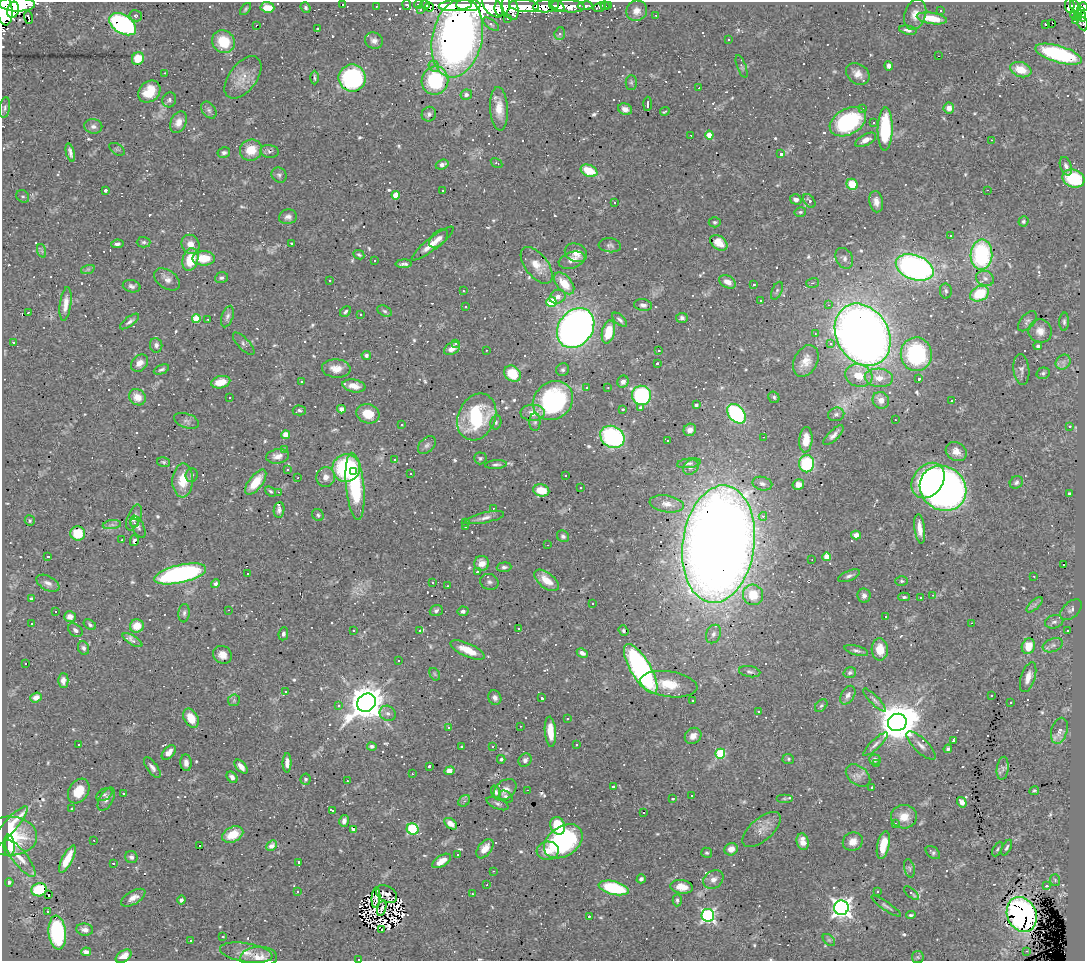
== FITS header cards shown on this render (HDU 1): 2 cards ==
NAXIS1  =                 1083
NAXIS2  =                  959

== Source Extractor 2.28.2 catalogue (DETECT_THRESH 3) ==
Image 1083 x 959 px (HDU 1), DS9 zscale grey, 1 PNG px = 1 image px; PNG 1087 x 963 px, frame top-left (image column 1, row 959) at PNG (2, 2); each listed source drawn as its Kron ellipse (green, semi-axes under 4 px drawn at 4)
Background 0.829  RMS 0.035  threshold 0.104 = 3 sigma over >= 5 px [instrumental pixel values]
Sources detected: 812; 5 with non-positive FLUX_AUTO (blend fragments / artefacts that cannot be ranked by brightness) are neither listed nor drawn; of the other 807, the 500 brightest by FLUX_AUTO listed and drawn (307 fainter detections omitted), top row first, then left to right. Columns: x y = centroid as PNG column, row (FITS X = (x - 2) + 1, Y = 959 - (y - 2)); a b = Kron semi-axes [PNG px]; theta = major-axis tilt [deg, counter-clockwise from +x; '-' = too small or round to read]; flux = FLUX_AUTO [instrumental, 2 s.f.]
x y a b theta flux
17 4 18 7 -1 1400
343 4 3 3 - 60
418 4 4 3 - 10
407 5 5 3 - 11
425 5 5 3 - 15
455 5 17 5 4 870
468 5 12 6 -2 730
609 5 3 2 - 18
376 6 3 2 - 5
492 6 13 8 -51 230
502 6 10 7 70 220
524 6 15 6 -6 630
546 6 13 6 8 180
557 6 8 5 -24 120
568 6 17 6 -5 150
585 6 7 4 3 19
605 6 5 3 - 5.9
1070 6 7 4 -87 52
267 7 7 5 -5 38
429 7 4 3 - 17
510 7 13 7 -72 290
599 7 6 4 23 15
1083 7 5 4 - 71
306 8 6 4 -50 4.6
1076 8 10 4 -64 130
4 9 17 8 -81 1600
246 9 7 3 54 4.1
421 9 4 4 - 4.3
13 10 8 6 75 610
940 10 3 3 - 25
1081 10 4 3 - 64
637 11 10 10 - 18
915 14 15 10 71 22
656 15 3 2 - 4
1074 15 4 3 - 24
136 16 6 5 - 4.1
1081 16 6 4 -70 79
28 17 6 4 -72 7.6
1078 17 3 3 - 31
932 18 15 5 -9 54
507 19 3 3 - 8.1
1075 21 4 3 - 27
1052 23 3 2 - 130
123 24 15 9 -33 500
491 24 9 4 -35 5.8
1046 24 3 3 - 43
1083 24 7 5 -65 11
256 25 3 2 - 11
317 28 3 3 - 35
908 30 9 4 -11 8
560 34 6 5 - 5
457 38 40 25 77 1800
728 40 3 3 - 73
374 41 9 8 - 12
223 42 12 11 - 74
1059 54 24 8 -17 290
938 56 3 2 - 120
138 58 6 6 - 49
434 66 6 5 - 5.6
742 66 12 4 -69 5.3
889 66 4 4 - 8
1021 70 11 7 -19 46
165 73 3 2 - 12
858 74 13 9 -35 20
243 77 24 13 52 40
314 78 7 2 -89 4.4
352 78 13 13 - 190
435 81 14 13 - 180
631 82 7 5 90 4.5
699 88 3 2 - 6.1
149 92 12 9 45 47
466 95 6 5 - 9.1
169 100 7 7 - 7.3
648 104 7 2 88 5.6
5 108 10 5 81 6.1
949 108 5 5 - 15
499 109 22 9 -86 37
625 109 7 5 -22 16
862 109 4 4 - 4.3
209 110 9 6 -54 7.4
665 111 5 2 - 4
429 114 7 7 - 7.8
179 122 11 7 64 20
848 122 19 12 28 230
873 123 3 3 - 17
93 126 9 7 -10 10
885 129 21 7 89 170
691 135 3 2 - 8.8
709 135 4 4 - 54
866 140 11 5 27 17
991 140 3 2 - 12
117 149 8 5 -33 4.8
251 150 11 10 - 48
269 151 9 6 -8 7
224 152 6 5 - 5.8
70 153 9 3 -74 9.5
781 154 4 3 - 6.1
497 163 6 4 -32 6.2
442 165 6 4 21 9.5
1066 166 9 5 -71 9.5
589 171 9 5 -23 69
279 175 8 7 - 6.7
1073 179 11 8 -23 130
852 184 6 5 - 66
105 190 3 3 - 22
443 190 3 3 - 4.7
987 190 3 2 - 32
396 195 4 4 - 43
23 196 7 5 -37 5.1
796 199 6 5 - 12
809 201 8 5 -54 7.9
615 202 3 3 - 390
876 202 11 7 -80 17
800 212 6 4 14 4
288 217 9 7 10 10
1023 221 5 5 - 4.5
715 222 6 5 - 4.2
951 235 3 3 - 4
438 239 11 6 44 15
144 242 7 5 0 4.9
292 243 3 3 - 9.9
433 243 26 6 38 32
719 243 9 6 -38 19
117 244 6 4 8 6.4
190 244 10 8 -58 22
610 245 11 7 -5 8.2
42 251 7 4 -71 4.5
576 253 11 9 -24 21
359 255 5 4 - 4.1
981 255 15 11 88 260
204 258 11 7 1 48
844 258 11 8 -60 11
190 260 11 7 74 66
572 260 13 8 17 21
374 261 3 3 - 25
404 264 8 3 2 7.1
537 265 21 11 -52 30
915 267 20 12 -20 720
88 269 7 4 18 4.4
221 278 6 5 - 5.9
985 278 9 7 -25 11
167 279 14 9 -34 15
330 281 3 3 - 57
728 282 9 6 -29 17
564 283 13 7 -49 50
813 283 6 4 18 4.2
754 284 3 3 - 5.8
132 286 9 6 -13 8.4
463 291 3 3 - 5.8
777 291 9 5 66 6
946 291 7 6 - 5.7
980 294 10 7 27 93
558 297 8 6 26 13
760 300 3 3 - 53
551 302 5 5 - 110
66 304 17 5 83 22
643 305 9 6 -8 8.3
828 305 3 2 - 6.5
466 306 3 3 - 4.3
385 311 8 5 -27 5.6
345 312 6 4 46 5
28 313 3 3 - 4.2
360 314 3 3 - 9.9
227 316 11 5 71 8
682 318 6 5 - 6.1
196 319 4 4 - 90
208 319 3 2 - 12
620 320 9 4 -41 7
130 321 11 4 37 7.8
1027 321 12 6 49 8.2
1064 322 9 5 87 5.6
576 328 21 17 53 1500
1040 331 12 11 - 22
608 332 12 6 77 62
815 334 3 3 - 5.2
863 335 33 26 -59 2800
14 342 3 3 - 18
456 343 3 3 - 7.4
831 343 3 3 - 27
244 344 14 5 -47 8
156 345 7 6 - 8.3
1038 346 4 4 - 4.9
452 348 9 5 34 22
486 350 3 2 - 4.3
659 351 3 3 - 4.1
916 354 17 15 -83 260
366 355 5 4 - 6.5
806 361 17 11 62 29
1063 362 8 6 45 9.8
139 363 10 7 49 17
657 363 3 3 - 9.5
336 368 14 9 -3 26
161 369 8 4 23 5.8
563 370 7 6 - 5.4
1021 370 15 8 -84 11
1043 373 7 5 16 5.2
512 374 9 7 -40 74
859 375 14 11 -16 44
879 378 14 9 -5 30
919 379 3 3 - 9.5
301 381 3 3 - 5.5
221 382 9 6 13 40
623 382 6 5 - 10
354 386 11 6 -10 22
587 387 3 2 - 4.1
608 388 3 2 - 5.9
641 395 10 9 - 310
137 397 9 7 -41 29
229 397 3 3 - 51
774 397 6 5 - 4.3
881 400 9 8 - 21
553 401 21 18 41 310
952 401 3 2 - 11
696 405 4 4 - 6.5
641 407 3 3 - 210
341 409 4 4 - 13
623 409 3 3 - 650
299 410 6 5 - 4.9
533 413 12 8 -3 23
368 414 12 9 -17 40
736 414 11 7 -50 310
836 414 8 6 15 6.6
477 417 24 18 66 190
895 420 3 2 - 7.6
186 421 13 7 -19 8.9
496 422 7 5 77 4.9
535 422 9 5 90 6
402 425 3 3 - 4.4
1070 426 3 3 - 9.6
690 430 6 6 - 14
286 435 4 4 - 47
833 435 13 5 44 11
612 437 13 10 -31 310
764 437 3 2 - 5.4
806 440 13 6 86 33
668 441 3 3 - 4.6
427 445 11 7 45 7.9
285 450 4 3 - 4.2
956 451 11 9 -35 21
278 456 11 7 9 18
480 458 6 6 - 4.8
394 460 3 3 - 44
163 462 6 5 - 4.2
689 463 12 5 8 7
807 464 8 7 - 140
496 465 11 4 4 6.4
691 467 8 7 - 9.4
346 468 14 13 - 240
287 469 3 3 - 6
354 472 3 3 - 96
411 474 3 3 - 13
192 475 7 6 - 5.8
565 475 3 2 - 19
326 477 10 9 - 17
298 478 3 2 - 4.2
183 480 17 10 87 53
928 481 19 14 53 310
256 482 15 6 52 56
1016 482 7 5 36 6.3
762 484 10 6 -14 9.9
798 485 6 5 - 17
355 486 34 9 -85 220
581 488 3 3 - 20
943 488 24 21 -36 1500
541 490 8 6 -14 45
271 491 6 4 -38 4.2
279 492 3 2 - 93
1069 493 3 3 - 5.4
667 504 17 8 -9 20
493 508 3 3 - 12
279 510 8 5 83 7
318 515 6 5 - 5
763 516 4 4 - 7.5
134 517 13 6 68 16
485 518 19 5 12 14
30 521 5 5 - 4.6
466 522 3 3 - 6.4
134 523 4 4 - 5.8
112 525 9 4 8 7
138 527 12 6 -64 7.6
466 527 3 3 - 27
920 529 15 5 -83 24
78 533 7 7 - 56
856 535 5 4 - 15
563 536 6 5 - 6
122 540 3 3 - 7.3
134 541 5 3 - 4.6
718 544 59 36 82 5700
548 545 3 2 - 4
47 557 3 3 - 6
827 557 4 4 - 57
812 559 3 2 - 4.2
482 563 7 7 - 21
1064 565 3 3 - 43
504 567 7 5 5 6.1
478 571 4 3 - 13
180 574 26 9 13 550
247 574 3 3 - 4
849 576 11 5 22 7.8
1034 576 3 2 - 11
546 580 14 7 -38 39
902 581 6 4 -2 4
433 582 3 3 - 220
489 582 9 7 -23 7.8
48 583 12 7 -27 12
215 584 5 4 - 6.4
447 586 3 2 - 4.4
753 595 10 10 - 60
933 595 4 3 - 4.4
864 596 7 6 - 8.9
904 597 5 4 - 4.8
31 598 4 3 - 4.4
921 598 3 3 - 34
593 603 3 3 - 22
1034 605 10 4 42 6.4
228 610 3 2 - 4.5
436 610 6 5 - 6.4
1071 610 13 7 43 9.8
56 611 3 3 - 75
463 611 5 5 - 6.8
184 613 9 5 84 6.9
70 617 6 5 - 17
886 617 3 3 - 19
1054 622 9 6 17 8.4
32 623 3 3 - 36
972 623 3 2 - 130
90 625 7 4 -35 6.1
137 626 7 6 - 37
519 628 3 3 - 4.2
75 630 8 5 -40 8.8
354 630 3 3 - 4.6
1067 630 3 3 - 25
420 631 3 3 - 59
623 631 5 4 - 4.1
283 634 6 5 - 6.3
713 634 9 7 66 11
132 640 11 4 -32 17
1053 645 10 6 21 9.7
1028 646 8 6 72 38
84 648 7 5 -66 7.1
880 649 11 8 -87 35
468 650 18 6 -24 38
856 650 12 4 -15 6.9
582 653 6 4 -26 10
222 655 10 8 -35 20
399 660 3 3 - 4.3
26 663 3 3 - 5.7
641 669 28 10 -59 630
750 672 11 5 -10 6.4
850 673 6 5 - 5.4
435 674 7 4 -60 4
1028 677 15 7 72 23
63 680 7 5 -90 14
669 684 29 12 -8 57
285 692 3 3 - 1200
848 695 10 6 59 10
992 696 3 3 - 9.7
36 697 6 4 19 11
495 698 7 6 - 9.6
542 698 3 3 - 5.2
234 700 6 5 - 4.7
693 700 3 3 - 7.5
874 700 15 4 -45 7.6
1010 702 3 3 - 11
366 703 10 8 41 6300
821 705 7 5 47 4.7
339 706 3 3 - 5.6
758 712 3 3 - 14
388 713 8 7 - 9.6
191 718 10 7 -61 42
567 719 3 3 - 130
897 722 9 8 - 7700
520 726 3 2 - 4.9
449 728 3 3 - 13
1059 731 13 8 74 24
550 732 15 5 -85 45
693 736 9 7 41 15
953 740 4 3 - 19
876 744 16 4 43 9.7
79 745 3 3 - 5.8
577 745 3 3 - 10
921 745 19 7 -44 15
372 746 4 3 - 6.2
461 746 3 3 - 14
493 746 3 3 - 18
948 749 4 4 - 4.9
169 752 8 5 48 16
720 754 5 5 - 170
501 759 4 3 - 5.2
788 759 6 5 - 4.2
525 760 7 6 - 9.4
875 760 6 5 - 7.7
186 763 8 5 -83 14
287 763 9 4 90 14
876 764 3 3 - 4.7
429 766 3 3 - 6.9
241 767 8 4 -49 14
152 768 12 5 -54 9.9
1003 768 12 6 82 9.5
449 771 5 4 - 41
412 774 3 2 - 4.8
858 776 14 9 -38 17
232 777 6 4 -49 10
305 779 5 5 - 5.3
347 781 3 3 - 27
613 787 3 3 - 110
872 788 3 3 - 4.3
505 790 13 9 41 18
527 790 3 2 - 4.9
79 791 13 9 58 51
1034 791 5 4 - 4.5
496 792 7 4 -68 5.9
123 793 3 3 - 37
104 795 9 5 29 5.2
691 796 3 2 - 22
506 797 8 5 -34 7.1
106 799 13 6 61 13
673 799 3 3 - 18
784 799 8 4 0 4.7
464 801 6 5 - 5
962 802 5 4 - 14
497 803 12 5 -23 7.1
72 809 3 3 - 38
332 810 3 3 - 22
643 812 3 3 - 630
904 817 13 11 -1 35
344 821 6 4 77 11
451 824 7 4 -37 15
895 824 3 3 - 24
558 826 9 7 -71 85
9 827 27 6 49 60
353 829 4 3 - 4.6
413 829 6 5 - 220
762 830 23 11 41 27
233 835 11 7 25 53
10 836 27 19 -1 130
94 840 3 3 - 17
563 841 21 14 35 360
803 842 8 6 -75 24
853 842 10 9 - 21
200 845 3 3 - 12
883 845 14 6 78 45
9 846 11 5 -85 39
272 846 6 4 45 9
1007 848 8 4 62 5.5
485 849 11 6 52 27
731 849 7 6 - 17
997 849 8 4 63 4.1
548 851 11 9 6 27
933 852 8 5 -39 5.6
707 853 5 5 - 4.3
458 854 3 3 - 8
131 857 6 6 - 7.7
20 858 23 7 -52 32
67 859 15 5 63 49
442 861 10 5 33 23
299 862 4 3 - 14
114 863 3 3 - 69
909 868 9 5 -76 6
493 871 3 2 - 6
641 879 4 4 - 6.1
713 879 11 8 35 14
1055 880 6 5 - 4.9
9 882 4 4 - 4.9
487 885 3 2 - 4.5
1047 886 3 3 - 11
682 887 11 7 -8 27
614 888 15 6 -14 170
39 890 8 6 13 87
298 891 3 3 - 7.1
877 892 3 3 - 4.4
912 893 9 4 -42 6.3
387 894 11 7 -31 9.6
472 894 3 2 - 14
48 895 3 2 - 27
133 898 14 6 31 18
376 898 10 4 86 6.2
181 900 4 4 - 7
677 900 6 4 88 5
886 906 17 4 -34 6.2
382 908 8 3 75 6.1
841 908 7 7 - 1500
47 911 3 3 - 44
1022 914 18 14 -65 610
708 915 6 6 - 510
911 915 5 3 - 4
589 916 3 2 - 18
381 929 3 3 - 320
85 930 8 6 -8 11
57 932 17 8 -84 290
223 937 3 3 - 17
829 940 7 4 -44 4.4
190 941 3 3 - 31
1026 951 3 2 - 31
86 952 5 4 - 11
246 953 26 9 -9 32
124 956 9 5 35 22
259 957 18 10 3 29
918 957 6 5 - 4
358 959 3 2 - 110
At the frame edge (FLAGS 8, measured only in part): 6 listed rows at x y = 17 4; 1083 7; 4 9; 1083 24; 259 957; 358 959
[307 fainter detections neither listed nor drawn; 5 non-positive-flux detections neither listed nor drawn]